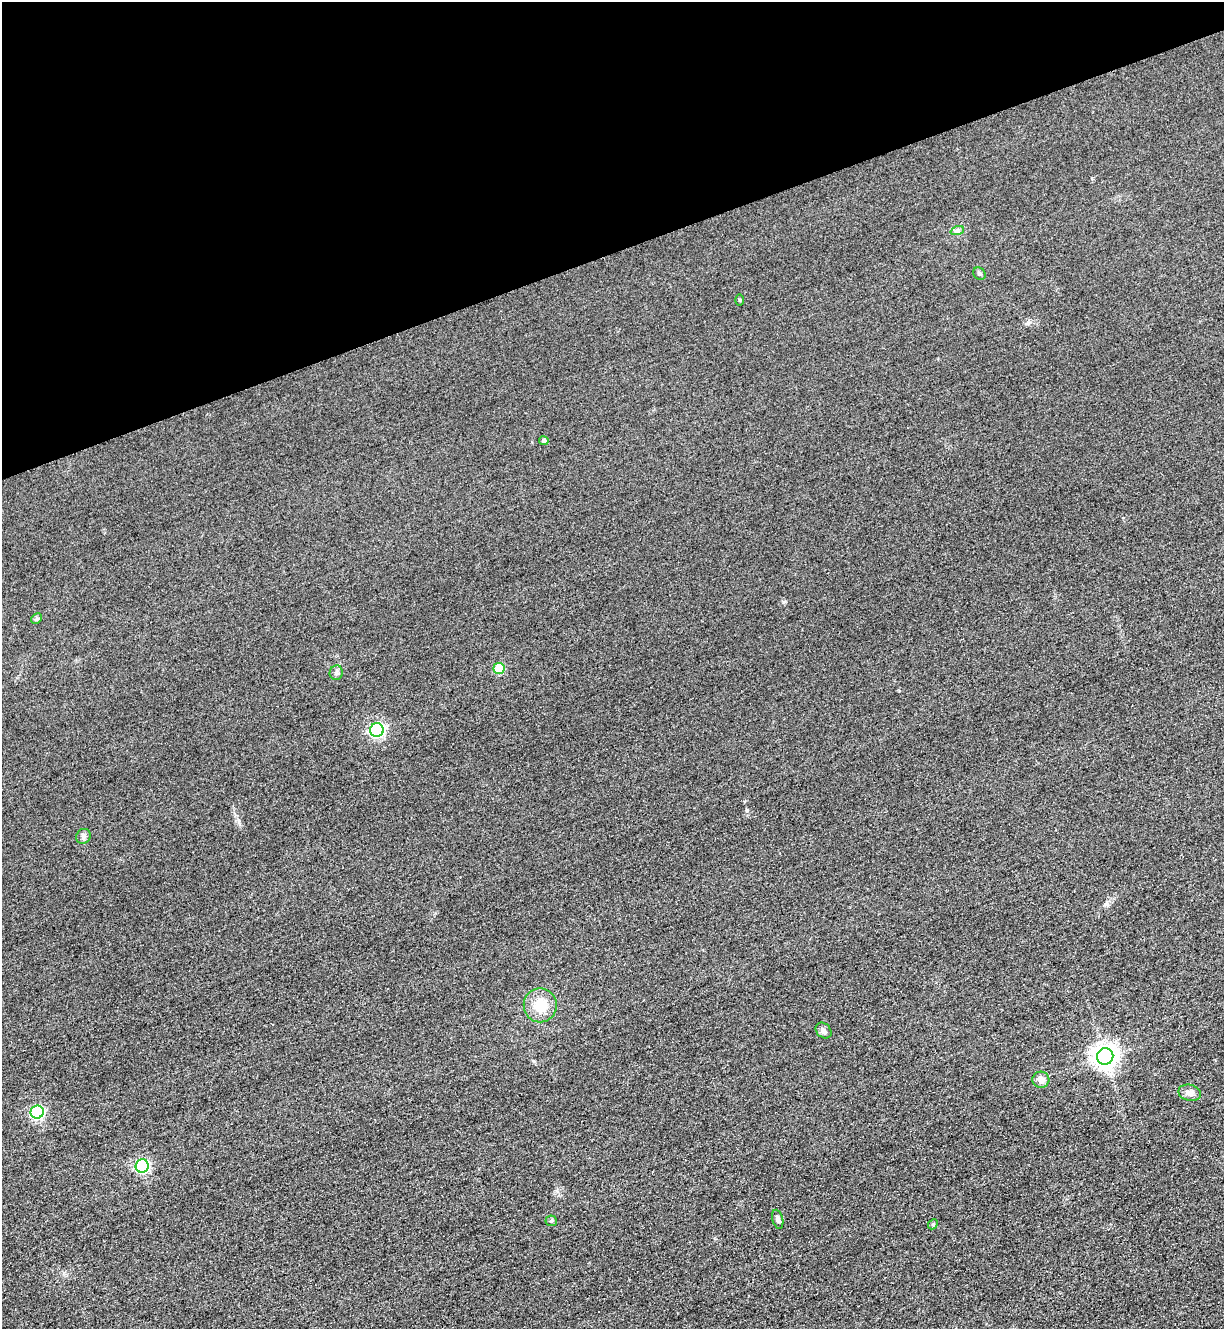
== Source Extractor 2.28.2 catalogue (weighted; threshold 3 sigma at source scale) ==
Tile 3 of 4 x 4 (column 3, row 1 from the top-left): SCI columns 2739-3960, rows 4010-5336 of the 5349 x 5365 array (HDU 1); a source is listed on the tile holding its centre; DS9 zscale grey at full resolution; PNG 1226 x 1331 px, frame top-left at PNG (2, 2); each listed source drawn as its Kron ellipse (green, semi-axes under 4 px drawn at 4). Shown black and unused: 19% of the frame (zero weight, under 3 of 4 exposures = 3% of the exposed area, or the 3 px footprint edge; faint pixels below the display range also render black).
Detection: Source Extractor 2.28.2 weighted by HDU 2 'WHT'; one run over the whole footprint, this tile lists its part. Background 0.0587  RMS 0.017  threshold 0.0753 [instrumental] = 3 sigma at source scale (4.5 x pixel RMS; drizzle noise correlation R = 1.50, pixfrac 1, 0.05/0.05 arcsec/px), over >= 5 px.
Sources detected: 19; all 19 listed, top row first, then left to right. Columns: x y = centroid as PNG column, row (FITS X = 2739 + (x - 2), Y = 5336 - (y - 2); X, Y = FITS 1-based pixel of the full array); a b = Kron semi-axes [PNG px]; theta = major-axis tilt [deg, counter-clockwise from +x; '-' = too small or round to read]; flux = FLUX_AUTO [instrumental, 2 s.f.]
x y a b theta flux
957 231 7 4 19 3.4
979 274 7 5 -45 2.9
740 300 5 3 - 1.5
544 441 5 4 - 4.8
36 619 6 4 45 2.6
499 669 5 5 - 58
336 673 7 6 - 4.4
377 730 7 6 - 330
83 836 8 7 - 5
540 1005 17 16 - 34
824 1031 9 7 -45 5.2
1105 1056 8 8 - 1400
1041 1080 8 8 - 9.5
1190 1093 11 8 -13 7.9
37 1112 6 6 - 240
142 1166 6 6 - 250
778 1219 10 5 -76 4
551 1221 6 5 - 3
933 1224 5 4 - 1.9
Unlisted compact peaks at least as high as the median listed source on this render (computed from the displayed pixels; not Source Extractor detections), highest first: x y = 783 602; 747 810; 239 821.